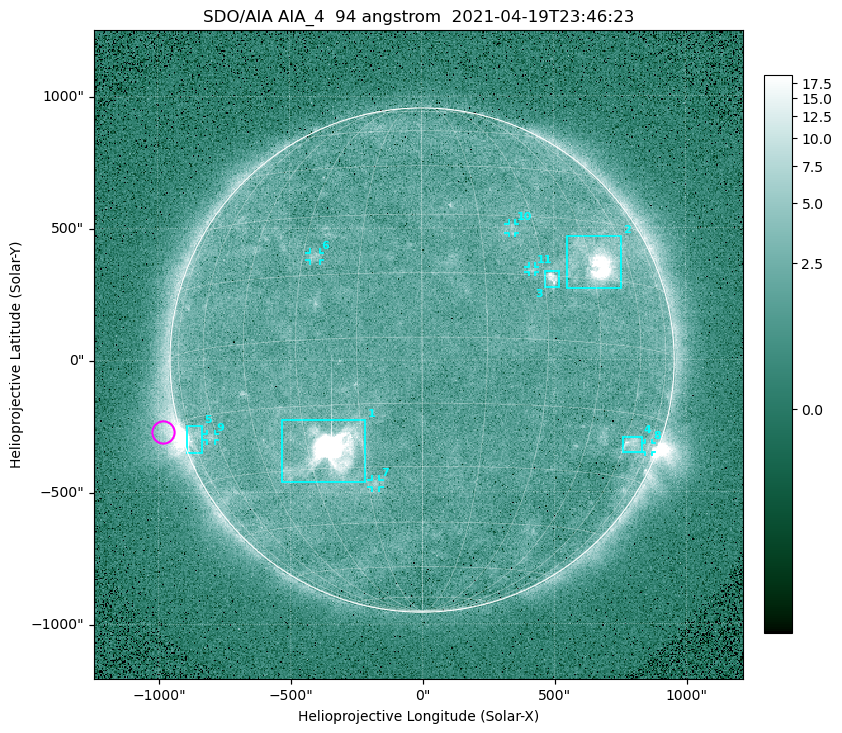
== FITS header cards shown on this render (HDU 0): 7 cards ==
TELESCOP= 'SDO/AIA '
INSTRUME= 'AIA_4   '
WAVELNTH=                   94
WAVEUNIT= 'angstrom'
DATE-OBS= '2021-04-19T23:46:23.12'
CTYPE1  = 'HPLN-TAN'
CTYPE2  = 'HPLT-TAN'

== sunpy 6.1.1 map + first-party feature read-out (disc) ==
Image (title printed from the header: SDO/AIA AIA_4  94 angstrom  2021-04-19T23:46:23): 512 x 512 px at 4.8 arcsec/px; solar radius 955 arcsec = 199 px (full disc in frame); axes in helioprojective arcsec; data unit not stated in the header (colour bar unlabelled)
Orientation: roll -0.138 deg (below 1 deg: not rotated)
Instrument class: DISC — disc imager (sunpy class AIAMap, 94 A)
Bright regions (active regions / flare kernels): reference = the median radial profile (limb darkening/brightening removed); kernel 5 px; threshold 5 sigma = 2.56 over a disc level ~1.81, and >= 1.15x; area >= 9 px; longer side >= 5 px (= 24 arcsec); searched inside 0.97 R_sun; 11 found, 11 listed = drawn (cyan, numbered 1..; 6 of them under ~33 arcsec drawn as corner ticks so the feature stays visible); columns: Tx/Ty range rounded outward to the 10 arcsec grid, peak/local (2 s.f.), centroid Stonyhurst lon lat
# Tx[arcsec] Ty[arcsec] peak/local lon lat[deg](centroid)
1 -540..-210 -460..-220 2172 -24 -26
2 550..760 270..470 41 +47 +19
3 460..520 270..340 7 +32 +14
4 760..830 -350..-290 4.3 +64 -22
5 -900..-830 -350..-250 6 -73 -19
6 -430..-380 380..410 2.9 -27 +20
7 -190..-160 -480..-450 3 -13 -34
8 840..870 -350..-310 3 +75 -22
9 -820..-780 -300..-280 2.8 -63 -20
10 330..360 480..520 2.7 +23 +27
11 400..430 330..360 2.7 +27 +16
Off-limb structures (1.02-1.3 R_sun): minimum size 50 px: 6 found; the strongest spans PA ~90..115 deg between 1.02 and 1.22 R_sun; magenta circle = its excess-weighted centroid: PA ~105 deg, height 1.07 R_sun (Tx ~-980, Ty ~-270 arcsec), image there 4.9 x the reference